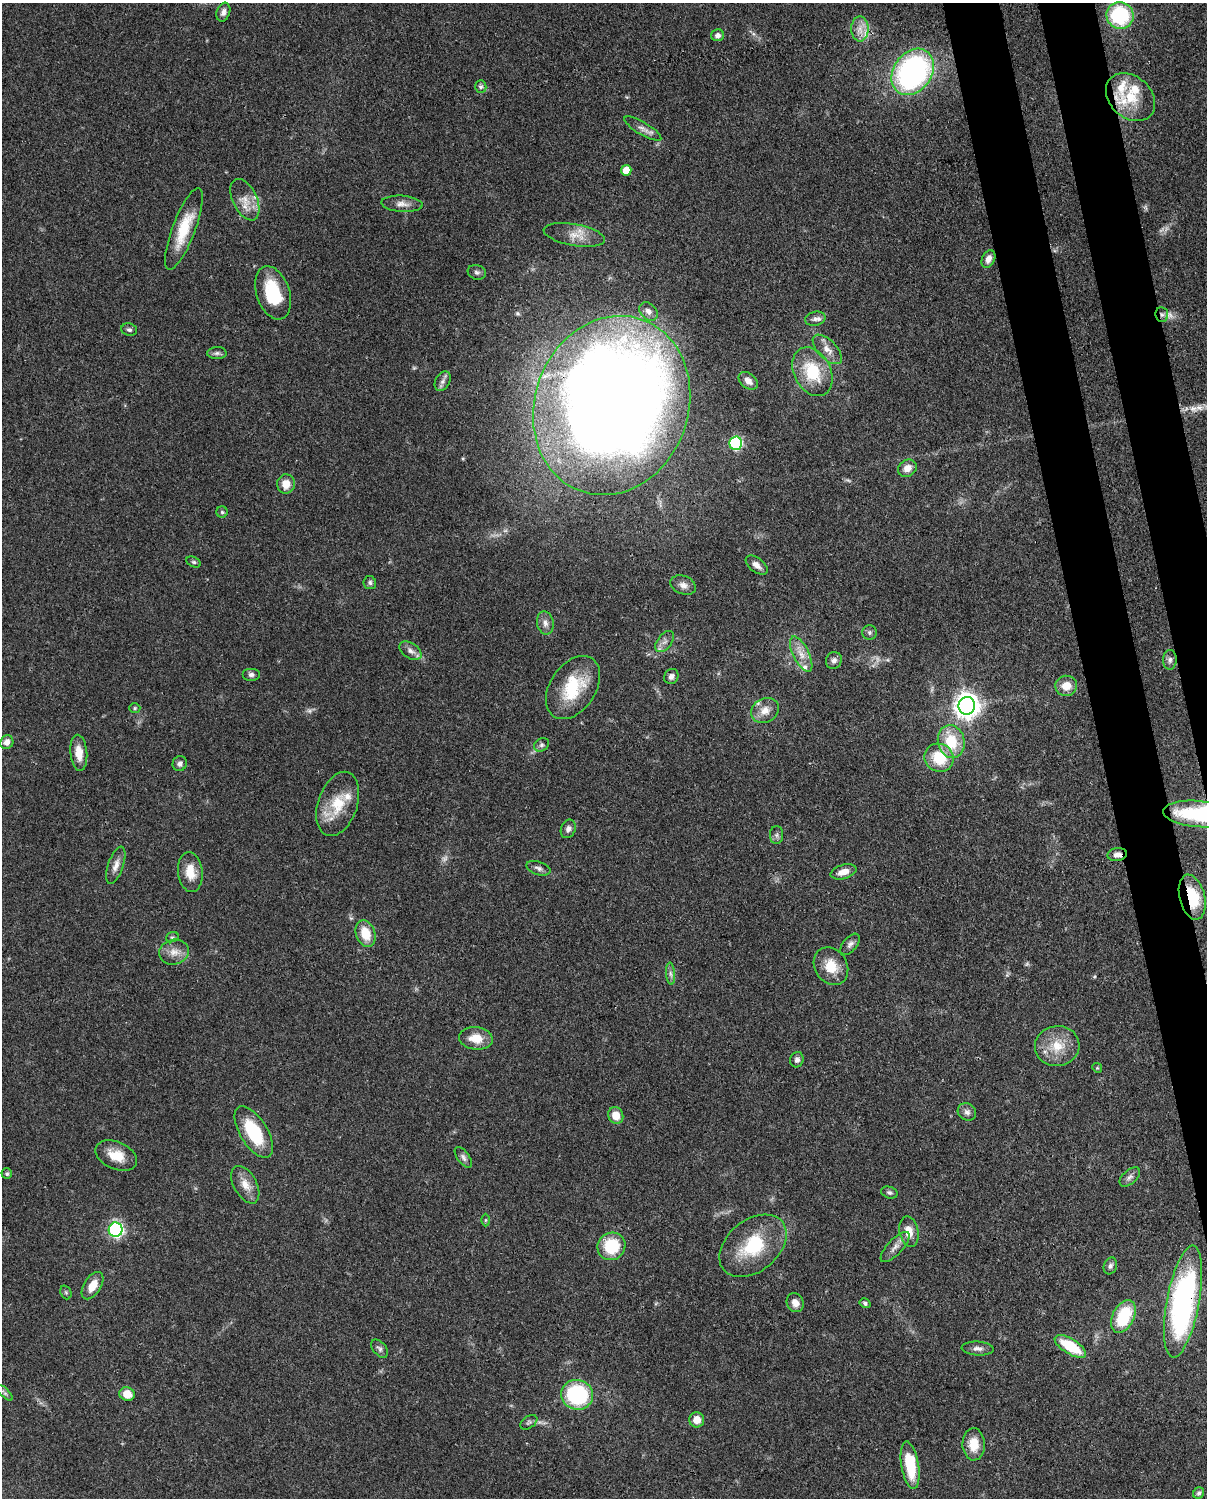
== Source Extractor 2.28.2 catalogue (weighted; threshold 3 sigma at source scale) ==
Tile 6 of 4 x 3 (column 2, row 2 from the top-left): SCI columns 1295-2499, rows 1763-3258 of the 5002 x 4908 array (HDU 1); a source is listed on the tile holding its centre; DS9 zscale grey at full resolution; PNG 1209 x 1500 px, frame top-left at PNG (2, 3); each listed source drawn as its Kron ellipse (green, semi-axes under 4 px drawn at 4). Shown black and unused: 6% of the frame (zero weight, under 3 of 4 exposures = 7% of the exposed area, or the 3 px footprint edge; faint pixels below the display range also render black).
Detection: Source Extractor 2.28.2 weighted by HDU 2 'WHT'; one run over the whole footprint, this tile lists its part. Background 0.101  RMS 0.004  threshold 0.0182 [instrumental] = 3 sigma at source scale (4.5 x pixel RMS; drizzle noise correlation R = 1.50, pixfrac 1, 0.05/0.05 arcsec/px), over >= 5 px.
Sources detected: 116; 3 too faint to see at this stretch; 1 inside a brighter object's white glare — neither listed nor drawn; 5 inside a brighter listed object's ellipse — not listed separately; the other 107 listed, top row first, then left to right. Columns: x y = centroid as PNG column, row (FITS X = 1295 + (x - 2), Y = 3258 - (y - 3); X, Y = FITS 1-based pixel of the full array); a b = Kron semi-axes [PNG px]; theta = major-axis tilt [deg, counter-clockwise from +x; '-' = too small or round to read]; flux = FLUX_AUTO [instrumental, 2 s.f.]
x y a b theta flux
223 12 10 6 70 1.8
1120 15 14 13 - 35
860 29 12 8 90 3.9
718 35 6 6 - 1.7
913 72 25 19 55 100
481 87 6 5 - 0.95
1130 97 27 20 -42 13
643 129 21 6 -31 2.5
626 170 5 5 - 5.7
245 200 22 12 -65 6
402 204 20 8 -4 3.2
184 229 43 11 69 14
574 235 31 11 -10 5.9
988 259 9 6 66 2.7
477 272 9 7 -17 1.3
273 293 27 16 -71 19
648 311 10 8 -45 2.4
1162 315 7 6 - 1.4
815 319 10 7 11 1.8
129 330 8 6 -14 0.97
827 349 18 9 -45 4.1
217 353 10 6 1 1.2
812 372 26 18 -62 18
443 381 10 7 62 1.7
748 381 11 7 -37 2.4
612 406 91 77 70 940
736 443 7 6 - 53
907 468 10 8 31 3.3
286 484 9 9 - 4.8
222 512 5 5 - 0.68
194 562 7 5 -26 0.72
757 565 13 7 -38 2.5
370 583 6 6 - 0.98
683 585 13 9 -21 2.6
545 623 11 8 -78 2.4
869 633 7 7 - 0.98
665 642 12 7 53 2.2
410 651 12 7 -33 2.1
801 654 19 8 -64 4.7
834 660 8 8 - 1.6
1170 660 10 7 87 1.4
251 674 9 6 0 1.4
671 676 8 7 - 1.8
1066 686 11 10 - 5.2
573 687 35 23 56 20
967 706 9 8 - 390
135 708 5 4 - 0.56
765 710 14 12 29 4.9
951 741 16 13 -77 14
7 742 7 6 - 2.8
541 745 8 6 32 1.1
79 753 18 8 -85 5.6
939 758 15 14 - 13
180 764 7 7 - 1.5
338 804 33 19 71 14
1197 814 34 13 -5 34
568 829 9 7 68 1.6
777 835 9 6 89 1.2
1117 855 10 6 10 2.4
116 865 19 7 71 3.2
538 868 12 6 -18 1.6
190 872 20 12 -84 7.2
844 872 13 7 16 3.7
1192 897 23 12 -76 20
365 934 13 9 -71 8.7
172 937 6 5 - 0.7
850 944 12 7 50 1.7
174 952 15 12 14 4.4
831 966 20 16 -57 8.5
671 974 11 4 -85 1.3
476 1038 17 11 -6 6.5
1057 1046 22 20 8 11
797 1060 7 6 - 1.5
1097 1068 5 4 - 0.53
967 1112 9 8 - 1.8
616 1115 8 7 - 5.6
254 1132 29 13 -58 22
116 1156 22 13 -24 8.1
463 1157 12 6 -53 1.4
7 1174 5 5 - 0.84
1130 1177 12 7 41 1.7
245 1185 20 11 -61 5.2
889 1193 8 5 -17 1
485 1220 6 4 89 0.57
116 1230 7 7 - 87
909 1232 15 9 -79 5.1
611 1246 14 13 - 18
753 1246 38 25 40 23
895 1247 19 7 47 2.8
1110 1266 9 6 71 1.3
92 1286 15 8 58 6.1
66 1292 7 5 -69 0.7
1183 1302 57 16 79 110
795 1303 10 8 -65 3
865 1303 6 4 -31 0.83
1123 1316 17 10 64 21
1070 1346 18 7 -32 17
380 1349 10 6 -50 1.3
978 1349 16 7 -4 2.1
5 1393 10 4 -45 0.95
127 1394 8 6 -23 6.1
577 1395 16 15 - 36
697 1420 8 7 - 4
529 1422 9 6 34 0.95
974 1444 16 11 -88 6.9
910 1465 24 8 -80 17
1199 1493 6 5 - 0.95
Overlapping masked pixels (flux is a lower limit): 7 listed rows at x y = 1162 315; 812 372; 612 406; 1197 814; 1117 855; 1192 897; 1183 1302
Isophote crosses this tile's border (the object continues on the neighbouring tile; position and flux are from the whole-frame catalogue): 1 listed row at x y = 1197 814